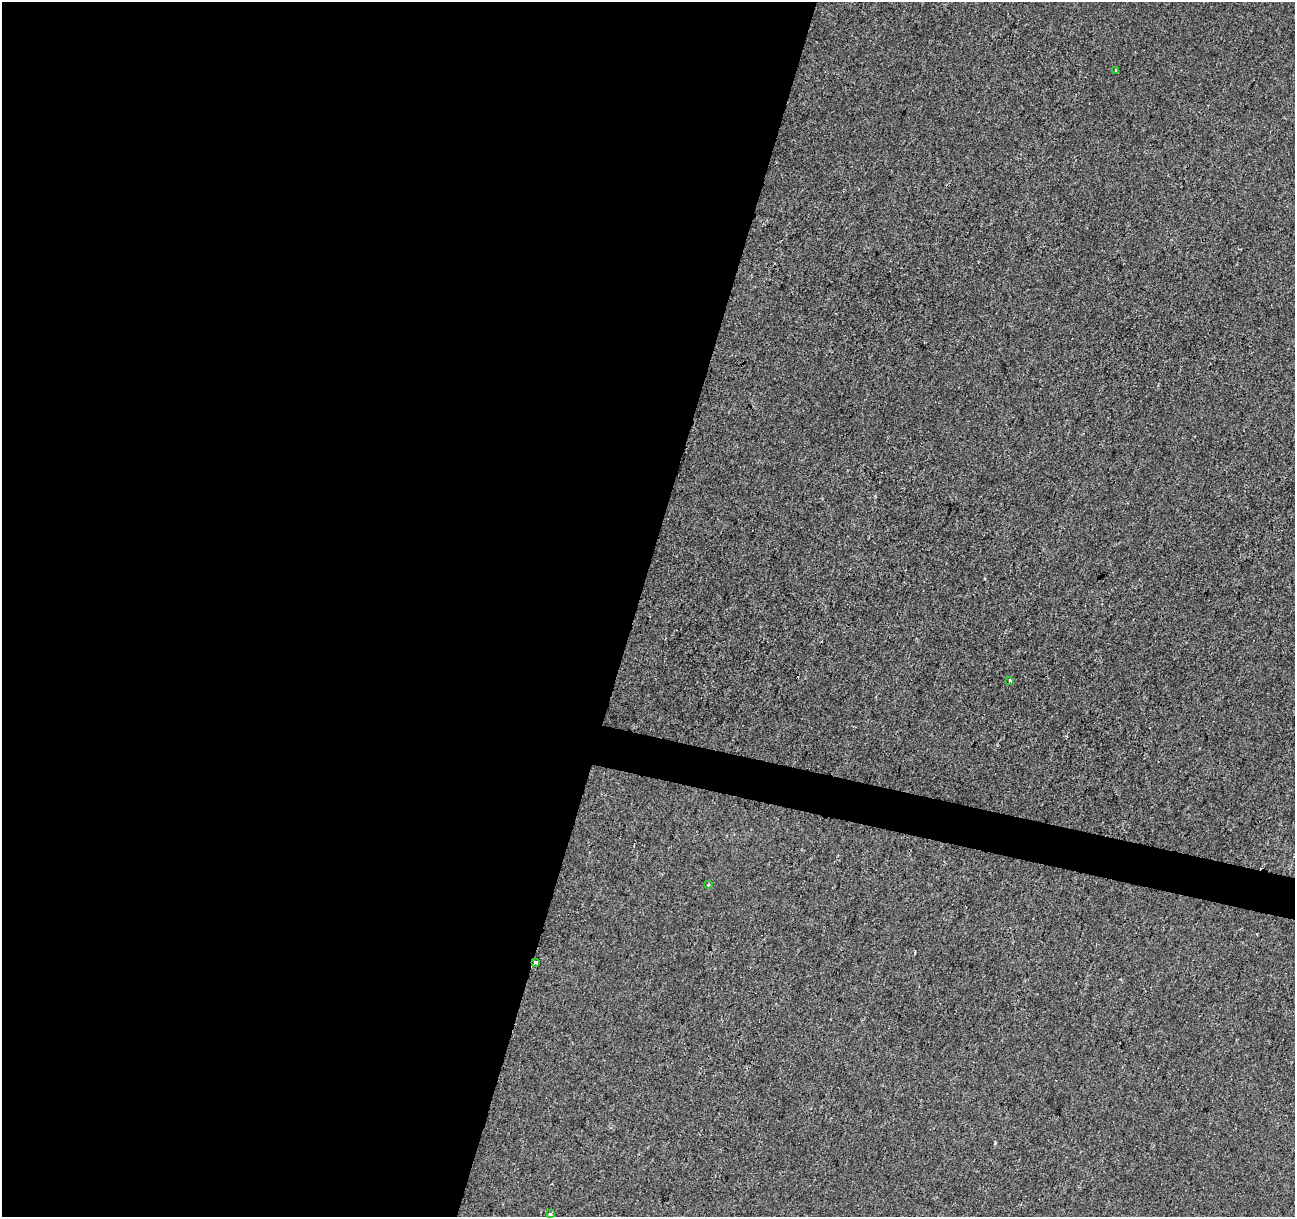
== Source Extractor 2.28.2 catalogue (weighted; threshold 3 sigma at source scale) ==
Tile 5 of 4 x 4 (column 1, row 2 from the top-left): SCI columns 1-1293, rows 2649-3863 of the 5181 x 5359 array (HDU 1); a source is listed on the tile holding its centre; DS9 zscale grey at full resolution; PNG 1297 x 1219 px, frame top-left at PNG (2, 2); each listed source drawn as its Kron ellipse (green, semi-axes under 4 px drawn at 4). Shown black and unused: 51% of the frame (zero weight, under 2 of 3 exposures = <1% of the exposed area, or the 3 px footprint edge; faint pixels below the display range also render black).
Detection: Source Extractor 2.28.2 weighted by HDU 2 'WHT'; one run over the whole footprint, this tile lists its part. Background 1.13e-04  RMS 0.0042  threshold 0.0188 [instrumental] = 3 sigma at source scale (4.5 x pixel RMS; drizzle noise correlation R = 1.50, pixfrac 1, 0.0396/0.0396 arcsec/px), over >= 5 px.
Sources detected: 6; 1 cosmic-ray / hot-pixel residue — neither listed nor drawn; the other 5 listed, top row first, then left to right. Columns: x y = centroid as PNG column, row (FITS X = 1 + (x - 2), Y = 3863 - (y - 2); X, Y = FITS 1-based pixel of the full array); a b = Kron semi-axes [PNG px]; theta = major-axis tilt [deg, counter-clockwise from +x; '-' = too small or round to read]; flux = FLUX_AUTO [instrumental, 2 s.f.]
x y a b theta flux
1115 71 3 3 - 2.8
1010 680 3 3 - 0.65
708 884 3 3 - 0.45
536 962 4 3 - 1.4
550 1214 4 3 - 0.96
Overlapping masked pixels (flux is a lower limit): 1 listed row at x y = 536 962